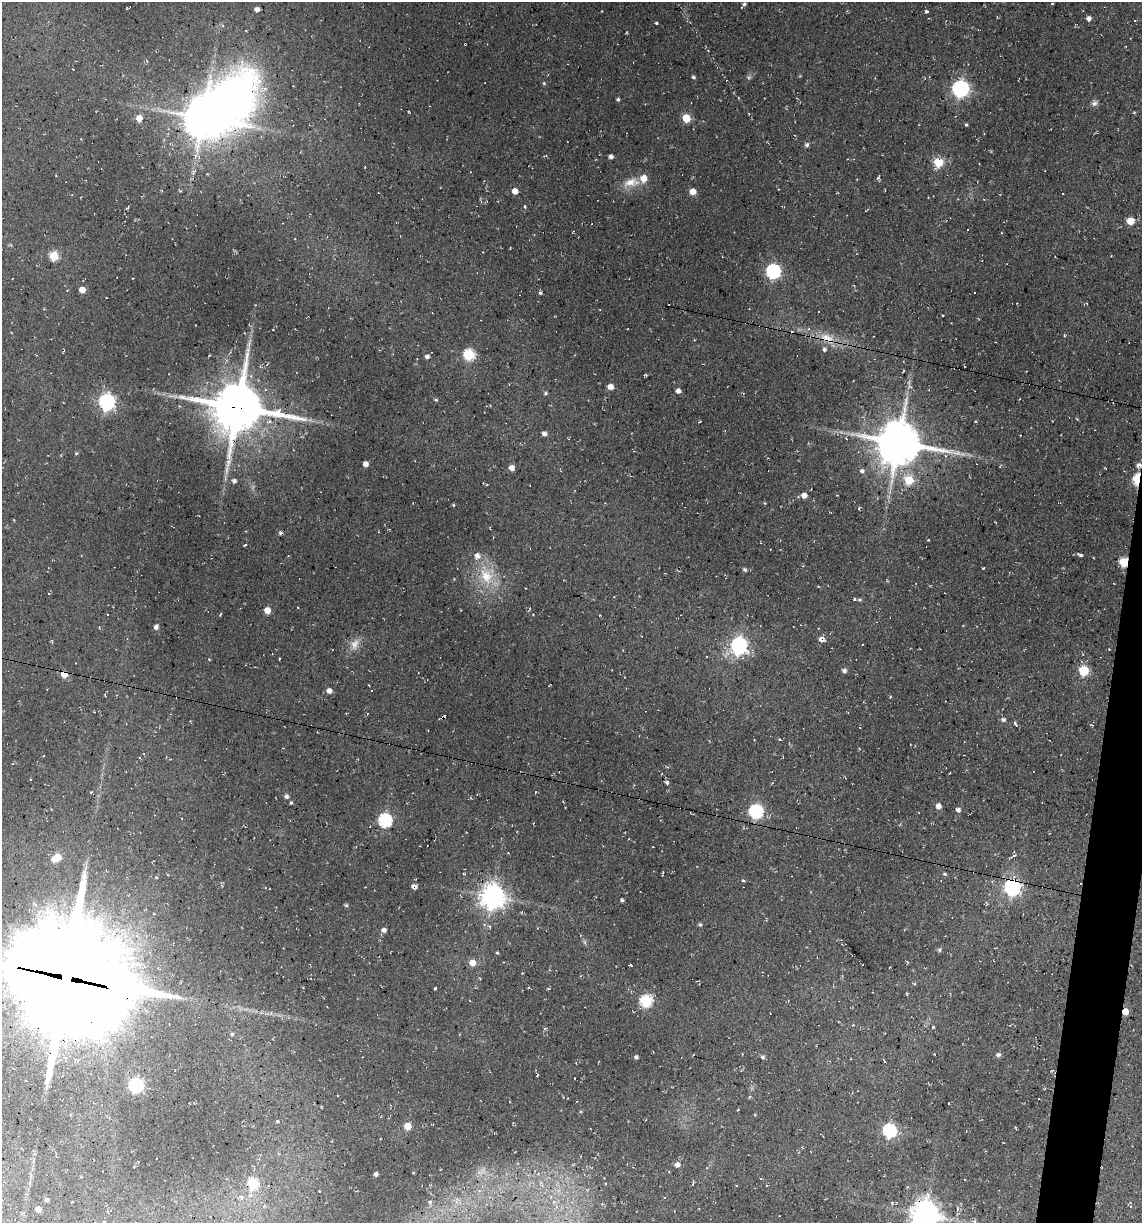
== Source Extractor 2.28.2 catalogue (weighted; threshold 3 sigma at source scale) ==
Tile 6 of 4 x 4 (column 2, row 2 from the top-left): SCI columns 1372-2511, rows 2443-3663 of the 4904 x 4884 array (HDU 1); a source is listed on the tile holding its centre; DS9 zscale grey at full resolution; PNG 1144 x 1225 px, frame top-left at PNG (2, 2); no overlay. Shown black and unused: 2% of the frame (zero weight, under 2 of 3 exposures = <1% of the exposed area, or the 3 px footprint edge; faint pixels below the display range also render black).
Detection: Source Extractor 2.28.2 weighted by HDU 2 'WHT'; one run over the whole footprint, this tile lists its part. Background 0.136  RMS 0.014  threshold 0.0627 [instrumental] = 3 sigma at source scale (4.5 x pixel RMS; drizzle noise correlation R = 1.50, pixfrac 1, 0.05/0.05 arcsec/px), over >= 5 px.
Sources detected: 183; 2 too faint to see at this stretch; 2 inside a brighter object's white glare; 21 cosmic-ray / hot-pixel residue — not listed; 2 inside a brighter listed object's ellipse — not listed separately; the other 156 listed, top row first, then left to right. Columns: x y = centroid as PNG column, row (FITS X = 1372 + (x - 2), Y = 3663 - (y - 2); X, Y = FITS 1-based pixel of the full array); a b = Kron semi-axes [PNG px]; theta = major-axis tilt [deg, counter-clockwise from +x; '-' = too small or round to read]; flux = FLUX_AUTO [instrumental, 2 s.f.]
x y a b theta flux
1052 3 3 2 - 1.1
744 4 5 5 - 4
257 9 4 4 - 6.9
926 11 4 4 - 2.4
1089 19 5 4 - 7.2
656 23 3 3 - 2.2
73 69 2 2 - 0.82
693 77 4 4 - 2.6
544 83 5 4 - 1.8
960 89 7 7 - 410
618 99 4 3 - 2.5
1094 103 9 7 33 4.9
749 113 3 2 - 1.6
139 118 5 5 - 22
203 118 12 10 -72 3800
686 118 5 5 - 43
966 125 4 3 - 1.7
807 145 7 5 78 3.1
611 157 4 4 - 5.2
938 162 5 5 - 69
365 167 3 2 - 0.81
56 176 3 2 - 0.95
878 177 6 3 64 2.2
632 182 22 11 3 20
515 191 5 4 - 13
693 191 5 5 - 17
1063 193 3 2 - 1.1
525 206 5 4 - 2.7
1130 221 5 5 - 30
54 256 5 5 - 55
773 272 6 6 - 280
133 278 3 2 - 1
82 290 5 4 - 17
540 293 4 3 - 2.7
1086 303 3 3 - 1.1
273 330 3 2 - 0.87
826 337 13 11 -75 17
824 349 5 5 - 3.4
469 355 6 6 - 120
427 356 4 4 - 4.4
903 371 4 2 - 1.1
645 375 4 3 - 1.8
910 386 8 5 -45 3.6
610 387 6 5 - 9.8
678 391 5 4 - 6.8
436 400 4 4 - 1.9
107 402 7 6 - 440
179 406 5 3 - 1.3
238 407 17 15 -7 7800
1077 419 5 3 - 1.1
544 434 5 5 - 4.4
898 443 14 13 - 5600
76 453 4 4 - 1.7
228 462 14 7 72 11
365 464 5 4 - 7.8
1138 465 8 5 27 4.4
512 468 5 5 - 9.9
862 471 6 5 - 4.3
1137 479 7 4 88 100
909 480 6 5 - 50
234 481 5 5 - 4.4
804 495 5 5 - 9
765 503 4 3 - 1.1
453 505 4 3 - 1.4
859 508 5 3 - 1.2
246 531 4 2 - 0.9
281 533 4 4 - 3
928 540 3 2 - 0.93
1079 554 7 3 -21 3.2
1124 562 5 5 - 71
983 568 3 2 - 1.4
745 570 5 4 - 2.8
486 576 24 19 -64 48
49 594 3 2 - 1
854 599 4 4 - 2.7
298 607 2 2 - 1.1
267 610 6 5 - 14
220 614 4 2 - 1.5
533 615 3 3 - 1.1
156 627 5 4 - 6
822 639 9 7 -24 6.4
52 642 5 3 - 1.6
355 644 20 6 70 11
739 646 7 7 - 490
1109 649 2 2 - 0.76
279 658 3 2 - 1.1
209 659 4 3 - 1.1
844 670 5 4 - 4.8
1084 670 6 5 - 76
64 674 5 5 - 23
369 685 4 3 - 1.3
329 691 5 5 - 7.3
105 695 4 3 - 1
890 697 4 2 - 0.93
1003 720 6 5 - 3.6
1015 723 5 4 - 2.4
30 779 3 3 - 1
667 783 5 4 - 2.5
91 792 4 4 - 1.2
535 792 4 2 - 1
286 796 6 5 - 4.2
291 803 4 4 - 1.7
938 806 5 5 - 9.3
958 810 5 5 - 5.4
756 812 6 6 - 240
385 820 6 6 - 210
653 847 2 2 - 0.82
57 857 8 6 32 32
464 874 4 3 - 1.8
945 874 5 4 - 2.1
156 877 4 4 - 1.4
743 880 4 3 - 2.2
414 886 6 5 - 5.8
1012 887 7 6 - 460
265 888 3 3 - 1.4
492 897 8 8 - 1400
622 900 4 3 - 3
346 905 5 4 - 1.8
700 925 5 4 - 2.3
384 930 6 5 - 4.9
497 953 4 3 - 1.7
472 963 6 6 - 15
631 965 3 2 - 1.1
66 978 40 37 -10 31000
435 988 3 2 - 1.4
646 1001 6 6 - 150
1125 1011 5 4 - 19
545 1028 5 3 - 1.6
232 1034 5 4 - 1.9
934 1054 3 2 - 1.1
998 1055 7 5 23 3.4
636 1057 4 4 - 3.5
763 1057 5 5 - 2.9
1052 1070 5 4 - 1.6
537 1075 5 3 - 1.3
136 1086 6 6 - 290
338 1095 3 3 - 4.1
563 1097 2 2 - 0.88
749 1097 4 3 - 1.5
71 1114 4 3 - 1.4
277 1121 4 3 - 2
408 1126 6 6 - 20
889 1131 7 6 - 210
677 1165 5 5 - 7.5
707 1167 4 3 - 1.2
376 1174 4 3 - 2.8
253 1184 6 6 - 89
542 1185 6 5 - 3.8
241 1197 10 7 -48 7.2
46 1200 4 4 - 3.6
430 1202 5 4 - 1.9
553 1202 7 4 70 3.3
572 1202 6 6 - 4.3
38 1209 5 5 - 9.4
925 1214 9 9 - 1900
974 1221 6 4 -17 2.4
Overlapping masked pixels (flux is a lower limit): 15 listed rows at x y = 203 118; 938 162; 826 337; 238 407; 898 443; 1138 465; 1137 479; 1124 562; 822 639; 64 674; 414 886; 1012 887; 492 897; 66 978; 1125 1011
Isophote crosses this tile's border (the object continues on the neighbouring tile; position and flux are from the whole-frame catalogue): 2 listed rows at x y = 66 978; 925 1214
Unlisted compact peaks at least as high as the median listed source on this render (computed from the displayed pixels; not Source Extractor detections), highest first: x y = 546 393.